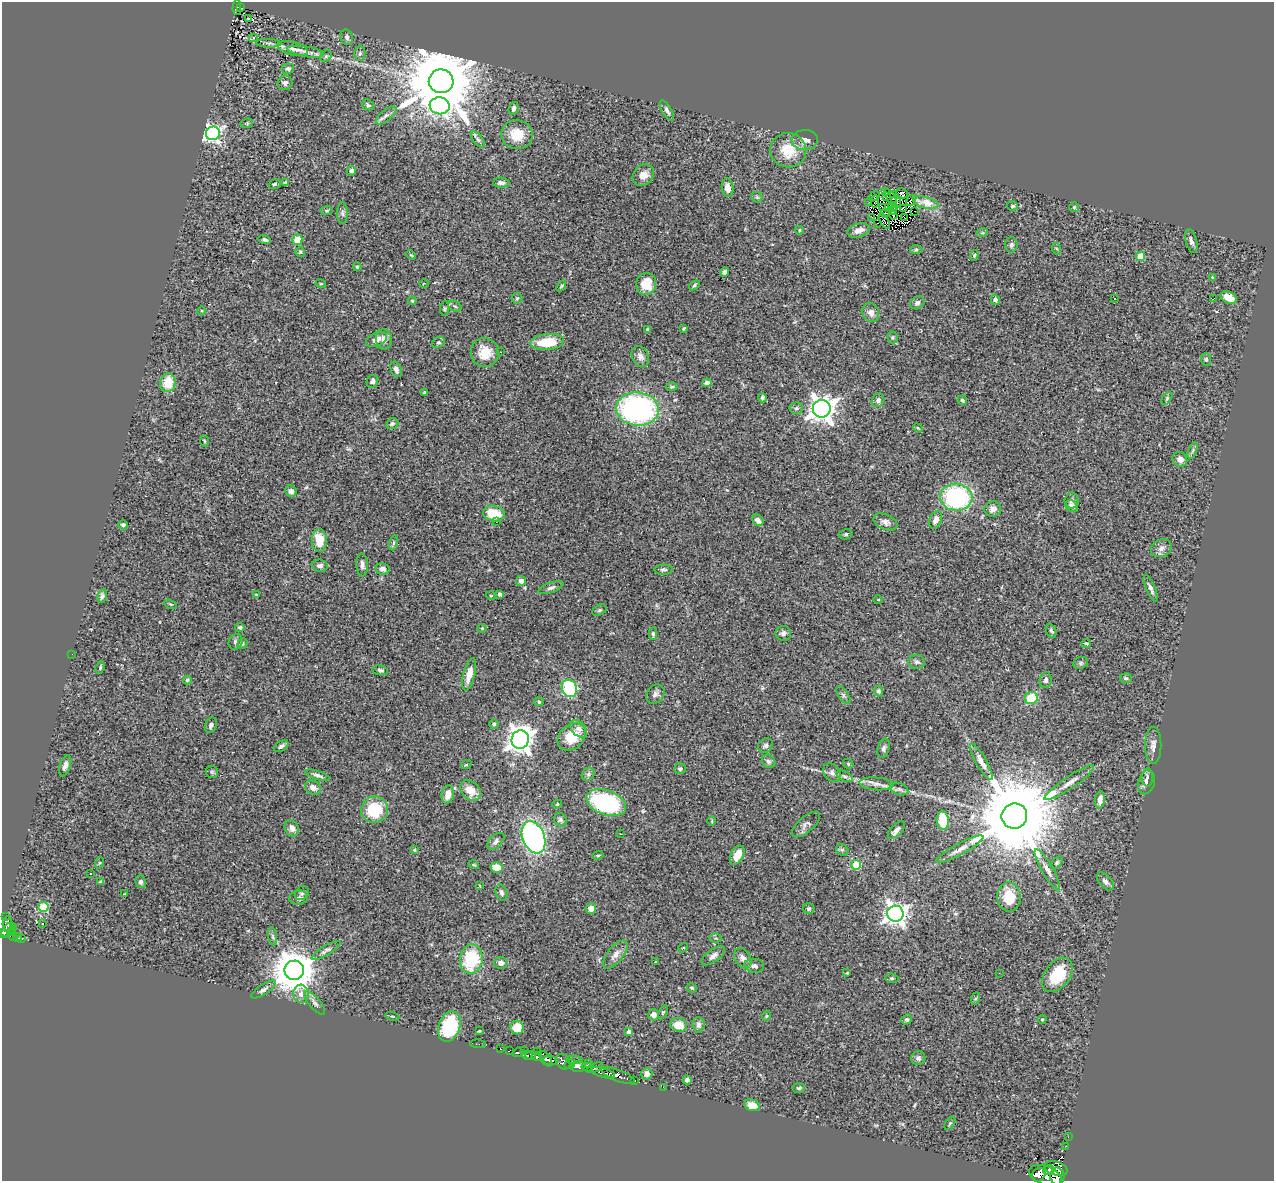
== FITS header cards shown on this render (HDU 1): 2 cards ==
NAXIS1  =                 1272
NAXIS2  =                 1179

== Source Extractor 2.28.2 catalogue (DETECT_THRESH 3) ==
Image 1272 x 1179 px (HDU 1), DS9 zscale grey, 1 PNG px = 1 image px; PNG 1276 x 1183 px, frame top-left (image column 1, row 1179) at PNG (2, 2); each listed source drawn as its Kron ellipse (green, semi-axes under 4 px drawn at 4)
Background 0.482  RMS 0.05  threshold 0.151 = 3 sigma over >= 5 px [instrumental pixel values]
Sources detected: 319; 3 with non-positive FLUX_AUTO (blend fragments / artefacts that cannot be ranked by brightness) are neither listed nor drawn; the other 316 listed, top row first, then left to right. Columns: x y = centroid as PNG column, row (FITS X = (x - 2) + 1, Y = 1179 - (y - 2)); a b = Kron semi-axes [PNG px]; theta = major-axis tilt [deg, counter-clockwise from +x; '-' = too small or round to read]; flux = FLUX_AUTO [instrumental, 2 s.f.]
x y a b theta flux
237 8 7 4 89 50
241 8 4 3 - 19
248 19 3 3 - 5.3
347 37 8 6 -70 9.5
253 38 4 4 - 45
269 43 13 3 -2 8.5
292 48 15 7 -15 23
306 52 18 5 -9 23
360 53 7 5 88 7.2
326 56 6 5 - 6
288 69 6 5 - 7.9
441 81 12 12 - 46000
285 83 7 7 - 11
368 105 6 5 - 5.7
440 106 10 8 -9 840
514 108 6 5 - 11
667 110 11 5 -60 11
386 115 12 5 40 14
247 123 6 4 11 4.2
213 133 7 7 - 1000
517 135 16 14 -11 72
478 140 9 4 -54 9.4
805 140 13 10 6 23
788 150 18 17 - 90
351 171 5 4 - 12
643 175 12 9 47 32
285 182 4 3 - 8.3
501 183 8 5 -1 12
275 184 6 4 18 5.9
728 188 9 6 -83 23
885 191 3 2 - 6
902 193 6 5 - 3.7
893 195 3 2 - 0.95
874 196 6 2 38 6.5
886 196 2 2 - 2.9
757 197 6 5 - 5.1
891 197 9 3 -59 3.3
911 200 6 3 60 35
875 201 6 3 85 5.1
869 202 3 2 - 2.8
896 202 6 4 -64 5.4
926 203 13 5 -13 27
893 206 5 2 - 3.7
1012 206 6 4 5 6.4
882 207 4 2 - 1.9
1074 207 5 5 - 4.3
889 208 3 2 - 1.5
903 208 4 3 - 2.9
327 211 6 4 7 4.6
893 211 4 2 - 1.5
914 211 2 2 - 4.2
342 213 11 5 -89 9.4
885 213 4 3 - 3.2
893 215 4 2 - 4
872 217 2 2 - 2.6
904 217 3 2 - 3.3
884 221 8 2 -60 2.6
877 223 2 2 - 5.8
800 230 4 4 - 4.2
858 230 11 6 18 22
982 233 6 3 16 3.5
265 240 6 3 -17 6.6
297 240 6 5 - 45
1191 241 12 5 -75 12
1011 245 7 6 - 8.9
916 249 6 4 1 4.8
1057 249 6 4 -70 4.1
300 252 5 5 - 4.4
411 255 5 3 - 3.5
974 255 5 4 - 4.2
1140 256 4 4 - 79
357 267 4 3 - 4.9
725 272 5 4 - 8.5
1212 277 3 2 - 2.2
424 283 4 3 - 2.2
321 284 5 3 - 3.6
646 284 11 10 - 53
694 285 6 3 39 5.2
561 286 6 3 53 3.7
517 298 5 5 - 4.7
1115 298 3 3 - 5
1214 298 3 2 - 23
1229 298 9 5 -24 53
995 300 5 4 - 8.6
412 301 4 4 - 3.9
917 303 7 6 - 10
455 306 7 5 -30 6
445 308 7 4 84 5.4
201 311 4 3 - 3.1
871 312 10 8 -62 20
684 328 4 3 - 3.8
648 330 4 3 - 11
893 337 6 5 - 5.2
377 339 11 6 23 22
384 339 10 8 -81 18
438 342 7 5 30 5.8
547 342 17 8 6 96
500 352 2 2 - 2.6
485 353 14 14 - 62
640 356 11 8 -63 17
1206 359 6 5 - 5.9
396 369 8 5 -68 13
372 381 7 5 60 9.2
168 383 9 8 - 74
707 383 4 4 - 19
672 387 5 4 - 4.9
425 393 4 3 - 8
762 398 4 4 - 7.6
1167 398 7 4 54 5.6
878 400 7 6 - 9.5
962 400 5 4 - 6.1
796 408 7 5 3 7.3
637 409 21 16 -5 710
822 409 9 8 - 3600
392 424 6 5 - 7.8
918 428 5 4 - 3.4
205 441 6 4 -87 4.1
1193 451 8 4 71 7
1180 459 8 7 - 15
291 491 6 5 - 13
956 497 16 13 -6 440
1072 501 8 7 - 13
1072 506 6 5 - 13
993 509 8 7 - 18
494 513 11 8 -11 86
758 520 6 5 - 16
936 520 9 6 66 19
496 521 3 2 - 3.8
885 522 12 7 -24 16
123 525 5 4 - 8.9
846 534 7 5 13 6.1
319 540 11 7 -88 71
394 543 8 4 81 6
1161 548 11 8 28 16
362 565 11 5 -86 13
320 566 8 6 -8 10
382 569 7 5 -11 18
664 570 9 5 2 7.5
521 581 5 5 - 18
551 588 13 5 19 11
1151 588 14 4 -67 13
256 594 3 2 - 2.1
500 594 4 4 - 11
102 596 7 5 77 8.4
491 596 5 3 - 2.9
878 600 4 3 - 2.4
171 604 7 4 -20 4.2
599 610 8 5 27 6.1
240 627 5 4 - 5.8
482 628 4 4 - 3.1
1051 631 7 5 -68 6.9
783 633 8 7 - 13
653 634 6 4 -89 6.8
236 642 8 6 63 9.6
1086 643 4 3 - 4.6
242 644 5 5 - 5.8
72 654 2 2 - 7.8
917 662 8 7 - 11
1081 663 8 6 23 7.5
100 668 6 4 64 4.4
380 670 8 5 -8 6.7
469 674 16 6 76 38
1126 678 6 5 - 5.5
187 680 4 4 - 7.7
1046 680 8 6 82 11
569 688 9 7 -63 320
879 691 5 4 - 8.4
655 694 10 8 49 13
843 695 10 5 -54 7.7
1031 698 6 6 - 110
539 702 5 4 - 4
494 724 5 5 - 5.2
211 725 8 5 68 9.9
579 729 10 6 -48 13
572 737 16 12 41 76
520 740 9 8 - 3500
765 745 8 6 39 9.3
1153 745 18 8 89 21
281 746 8 5 30 9.5
884 748 10 6 75 9.9
769 761 7 6 - 9.3
981 762 20 5 -60 22
848 764 5 4 - 4.9
466 765 5 3 - 3
65 766 11 5 71 15
680 769 6 5 - 7.2
212 772 6 6 - 6
832 773 10 8 -51 13
588 774 7 6 - 9.1
317 775 13 4 -17 10
844 776 8 4 -26 7.8
1147 778 9 5 -89 9.5
1146 782 12 8 75 16
1069 783 29 6 34 35
876 784 17 6 -4 20
313 788 8 6 -29 18
899 789 9 6 -21 10
470 790 11 9 -44 47
448 795 9 6 80 29
1100 800 8 4 82 27
606 803 21 12 -20 400
557 804 5 4 - 3.5
374 810 13 13 - 140
1014 816 13 12 - 66000
560 820 7 6 - 7.6
943 820 9 6 -85 110
712 821 5 3 - 3.2
806 824 17 7 40 15
292 828 8 6 -60 16
896 830 11 5 45 15
621 834 3 2 - 4.8
534 837 17 11 -68 750
496 841 10 6 44 11
960 849 27 5 29 28
414 850 4 3 - 2.8
842 850 6 5 - 6.4
598 855 5 3 - 3.5
737 855 10 6 63 44
99 863 6 3 71 3.5
1057 863 7 4 46 5.8
474 865 5 3 - 2.9
856 865 5 5 - 150
497 868 6 5 - 66
1047 870 23 5 -60 25
90 874 2 2 - 2.8
101 882 4 3 - 5.8
141 882 6 5 - 9.3
1106 882 11 6 -47 13
479 886 4 2 - 3.3
302 893 8 6 49 7.2
501 893 8 5 -72 9.5
124 894 2 2 - 2.8
1009 897 14 12 -87 79
299 898 9 7 8 10
44 907 5 5 - 180
591 908 5 5 - 23
809 909 6 5 - 6.3
895 914 8 8 - 2300
6 916 4 2 - 10
8 924 8 5 -86 89
42 924 3 2 - 1.2
14 927 4 3 - 12
8 930 8 5 47 95
12 932 5 2 - 25
3 933 5 3 - 97
273 936 9 4 -81 7.4
13 937 4 2 - 10
17 937 4 4 - 83
22 938 3 3 - 28
715 938 6 5 - 5.2
683 948 5 3 - 2.5
326 950 17 5 31 12
615 954 17 7 51 23
713 956 14 6 36 16
743 958 11 8 -58 16
471 959 15 11 81 180
655 962 3 3 - 15
501 963 6 6 - 16
754 966 10 7 -5 11
294 970 10 9 - 12000
847 973 3 3 - 2.9
999 973 2 2 - 8.7
1057 975 19 12 53 120
892 978 6 4 -6 4.6
692 988 5 4 - 4.6
263 990 14 5 34 12
301 994 9 8 - 19
976 998 6 4 70 4.8
315 1003 14 5 -49 14
663 1012 7 4 63 4.1
654 1015 5 5 - 19
392 1016 7 3 -19 3.5
766 1016 5 3 - 3.2
1042 1019 4 4 - 3.7
907 1020 5 4 - 6.6
679 1025 8 6 -19 49
698 1025 8 6 -87 10
449 1026 15 11 69 170
517 1027 7 6 - 54
479 1031 3 3 - 3.6
629 1031 4 3 - 12
478 1044 8 3 -5 6
500 1049 3 2 - 6.1
509 1051 4 3 - 14
525 1051 2 2 - 16
537 1051 3 2 - 8.1
518 1052 5 3 - 33
530 1055 5 3 - 140
527 1056 6 3 -17 130
537 1056 5 3 - 35
918 1058 7 6 - 8.5
546 1059 8 5 -57 220
550 1060 7 5 -9 150
574 1060 8 3 -1 66
563 1062 8 6 -49 230
589 1063 3 3 - 31
570 1064 6 3 28 42
578 1066 7 5 3 500
587 1067 5 4 - 70
595 1068 9 3 24 47
603 1073 13 4 -15 190
647 1074 6 5 - 19
618 1075 18 6 -21 230
687 1080 4 4 - 10
635 1081 3 2 - 8.8
663 1087 2 2 - 4.7
799 1088 6 5 - 6.1
752 1105 8 5 -22 38
950 1123 7 3 55 4.6
1068 1137 2 2 - 2.6
1066 1146 3 2 - 4.3
1056 1168 12 7 -16 630
1049 1170 6 5 - 250
1039 1175 7 6 - 390
1045 1175 17 9 -21 810
1057 1176 8 7 - 620
At the frame edge (FLAGS 8, measured only in part): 2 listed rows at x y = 3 933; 1057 1176
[3 non-positive-flux detections neither listed nor drawn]